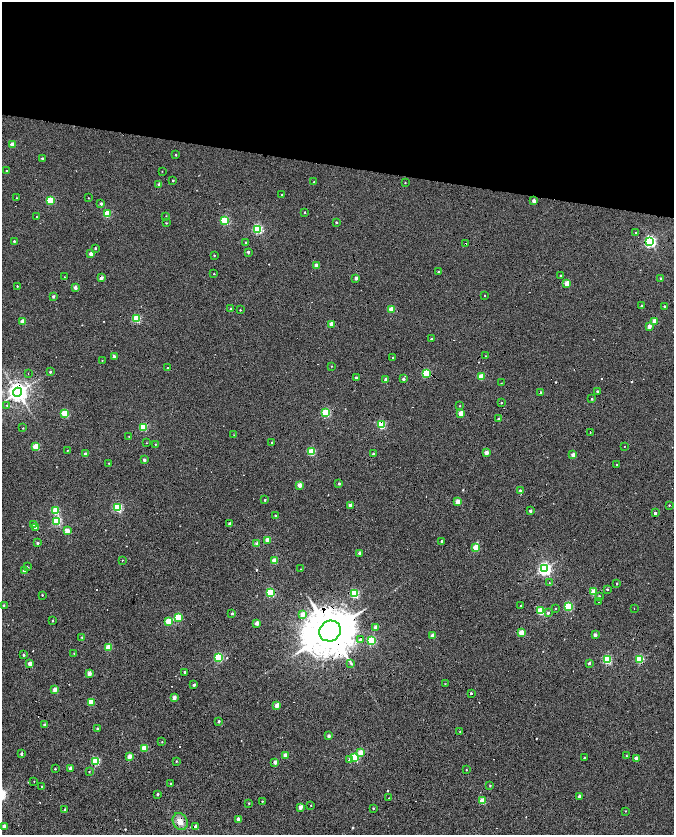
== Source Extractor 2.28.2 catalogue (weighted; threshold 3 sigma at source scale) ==
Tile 3 of 4 x 4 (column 3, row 1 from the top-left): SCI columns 2692-4034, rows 5276-6940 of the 5378 x 7161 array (HDU 1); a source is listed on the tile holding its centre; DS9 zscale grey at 2 x 2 block average (1 PNG px = mean of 2 x 2 image px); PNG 676 x 837 px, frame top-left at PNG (2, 2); each listed source drawn as its Kron ellipse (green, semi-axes under 4 px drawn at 4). Shown black and unused: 24% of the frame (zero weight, under 7 of 14 exposures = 4% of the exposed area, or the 3 px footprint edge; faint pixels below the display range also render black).
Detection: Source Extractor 2.28.2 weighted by HDU 2 'WHT'; one run over the whole footprint, this tile lists its part. Background -0.013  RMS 0.0053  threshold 0.0217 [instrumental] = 3 sigma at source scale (4.09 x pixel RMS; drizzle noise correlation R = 1.36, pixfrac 0.8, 0.0396/0.0396 arcsec/px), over >= 5 px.
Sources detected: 264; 44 cosmic-ray / hot-pixel residue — neither listed nor drawn; the other 220 listed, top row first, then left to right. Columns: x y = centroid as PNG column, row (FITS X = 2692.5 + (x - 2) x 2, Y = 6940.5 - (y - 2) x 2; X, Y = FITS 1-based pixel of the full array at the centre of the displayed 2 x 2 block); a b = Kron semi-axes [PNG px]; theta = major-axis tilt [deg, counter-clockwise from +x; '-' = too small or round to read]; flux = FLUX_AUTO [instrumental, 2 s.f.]
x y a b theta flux
12 144 2 2 - 14
176 155 2 2 - 1.1
42 158 2 2 - 1.9
6 171 2 2 - 1.2
162 171 2 2 - 0.4
173 180 2 2 - 1.2
314 182 2 2 - 1.4
405 183 2 2 - 0.44
159 185 2 2 - 5.7
282 195 2 2 - 0.52
17 198 2 2 - 0.65
88 198 2 2 - 0.44
50 200 3 3 - 54
534 201 2 2 - 9.3
101 204 2 2 - 3.1
305 212 2 2 - 1
107 214 3 3 - 45
166 216 2 2 - 0.64
36 217 2 2 - 0.57
225 220 3 3 - 78
336 222 2 2 - 1.6
166 223 2 2 - 0.91
258 229 3 3 - 130
636 232 2 2 - 0.95
14 241 2 2 - 1.5
245 242 2 2 - 0.71
650 242 3 3 - 200
466 244 2 2 - 2.2
95 248 2 2 - 1.4
248 252 2 2 - 2.4
91 254 2 2 - 12
214 255 2 2 - 0.97
316 265 2 2 - 12
438 272 2 2 - 2.7
214 274 2 2 - 0.76
560 275 2 2 - 0.73
65 277 3 2 - 0.73
101 278 2 2 - 7.4
356 278 2 2 - 4.7
660 278 2 2 - 1.3
567 283 3 2 - 25
17 286 2 2 - 0.98
75 287 2 2 - 8
53 296 2 2 - 3.2
485 296 2 2 - 0.56
642 306 2 2 - 2.2
664 306 2 2 - 1.6
231 309 2 2 - 5.2
391 309 3 2 - 20
240 310 2 2 - 0.82
137 319 3 3 - 70
655 321 3 2 - 17
23 322 3 2 - 18
331 324 2 2 - 13
649 326 2 2 - 9.7
431 339 2 2 - 1.3
114 356 2 2 - 5.1
485 356 2 2 - 0.36
392 358 2 2 - 0.57
102 360 2 2 - 0.55
331 366 2 2 - 0.61
168 368 2 2 - 1.3
50 372 2 2 - 1.7
28 373 2 2 - 0.48
426 373 3 3 - 53
481 377 3 3 - 29
356 378 2 2 - 3.8
386 379 2 2 - 4.6
403 379 2 2 - 3
501 383 2 2 - 0.59
597 391 2 2 - 1.8
17 392 4 4 - 880
540 392 2 2 - 2.3
592 399 2 2 - 1.2
501 403 2 2 - 0.89
7 406 3 2 - 0.78
460 406 2 2 - 0.6
65 413 3 3 - 58
326 413 3 3 - 86
461 414 3 2 - 21
499 419 2 2 - 3.9
382 425 3 3 - 78
143 427 3 3 - 69
23 428 2 2 - 0.77
590 432 2 2 - 0.47
234 435 2 2 - 0.42
129 436 2 2 - 0.45
272 442 2 2 - 1.1
146 443 2 2 - 0.49
155 444 3 2 - 0.84
624 446 2 2 - 0.64
36 447 3 3 - 44
67 450 2 2 - 0.47
312 452 3 3 - 61
487 452 2 2 - 10
86 454 2 2 - 8.8
373 454 2 2 - 3.6
573 455 2 2 - 9.6
144 460 2 2 - 4.6
109 463 2 2 - 0.62
617 465 2 2 - 0.85
339 484 2 2 - 2.4
300 485 2 2 - 15
520 490 2 2 - 1.8
265 500 2 2 - 1.2
458 502 3 2 - 18
350 505 2 2 - 10
669 505 2 2 - 0.8
118 508 3 3 - 100
56 511 3 3 - 44
530 511 2 2 - 3.1
655 513 2 2 - 3.6
275 515 2 2 - 1.1
57 521 3 3 - 93
230 524 2 2 - 8.9
34 525 3 3 - 1.2
36 528 2 2 - 8.3
67 531 2 2 - 19
268 540 3 2 - 23
442 541 2 2 - 2.3
37 543 2 2 - 2.3
257 544 2 2 - 14
476 547 3 3 - 31
360 553 2 2 - 6.7
122 560 2 2 - 0.55
274 561 3 2 - 20
27 567 3 2 - 0.87
301 569 2 2 - 0.41
544 569 4 3 - 280
24 571 2 2 - 11
549 583 2 2 - 0.44
617 584 2 2 - 1.4
607 589 2 2 - 1.5
594 592 3 2 - 26
271 593 3 3 - 79
355 594 3 3 - 81
42 595 2 2 - 0.85
599 597 3 2 - 2
599 602 2 2 - 1.7
3 605 2 2 - 1.7
520 606 2 2 - 0.84
568 606 3 3 - 73
555 608 2 2 - 0.57
634 608 2 2 - 0.55
540 611 3 3 - 45
232 613 2 2 - 1.9
548 613 3 3 - 2.3
302 614 2 2 - 14
178 617 3 3 - 48
53 621 3 2 - 1.2
169 621 3 3 - 52
257 623 2 2 - 11
376 627 2 2 - 10
330 631 11 10 - 7600
521 633 3 2 - 26
433 635 2 2 - 8.7
595 635 2 2 - 7.2
82 637 2 2 - 0.83
360 640 3 2 - 5.4
371 640 3 3 - 70
109 647 3 3 - 33
74 653 3 2 - 0.67
23 655 2 2 - 1.6
218 657 3 3 - 110
640 659 3 3 - 73
607 660 3 3 - 90
30 663 2 2 - 13
351 663 3 3 - 1.2
589 663 3 2 - 2.3
185 672 2 2 - 3.1
89 673 2 2 - 11
445 684 2 2 - 0.72
194 685 2 2 - 3.9
55 689 2 2 - 12
471 693 2 2 - 2.3
174 697 2 2 - 11
91 702 3 3 - 40
277 705 2 2 - 13
219 721 2 2 - 3.3
44 724 2 2 - 1.6
98 729 2 2 - 3.9
460 731 2 2 - 0.63
329 736 2 2 - 5
162 742 2 2 - 0.63
144 748 3 3 - 29
361 753 3 3 - 24
21 754 2 2 - 3.4
286 755 2 2 - 15
129 756 3 2 - 15
626 756 2 2 - 1
355 758 3 3 - 78
584 758 2 2 - 1.2
636 758 2 2 - 7.8
350 760 3 3 - 8.6
96 761 3 3 - 73
176 761 2 2 - 0.96
275 762 2 2 - 6.7
70 768 2 2 - 9
55 769 2 2 - 1.2
466 770 2 2 - 0.72
89 772 2 2 - 0.77
34 782 2 2 - 0.5
171 784 3 3 - 1.1
42 786 3 2 - 0.91
490 786 2 2 - 1.1
158 794 2 2 - 2
580 796 2 2 - 7.8
388 798 2 2 - 0.54
262 801 2 2 - 0.89
482 801 3 3 - 27
249 803 2 2 - 0.89
311 805 2 2 - 0.65
300 807 2 2 - 11
373 808 2 2 - 1.2
65 810 2 2 - 5.1
626 811 2 2 - 0.51
238 819 2 2 - 8.7
180 821 9 7 -62 9.5
4 826 2 2 - 9.3
195 826 3 3 - 2.3
Overlapping masked pixels (flux is a lower limit): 17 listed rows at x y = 650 242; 466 244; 101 278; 391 309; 426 373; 17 392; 540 392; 326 413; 382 425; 143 427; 330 631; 218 657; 640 659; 30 663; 471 693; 96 761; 180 821